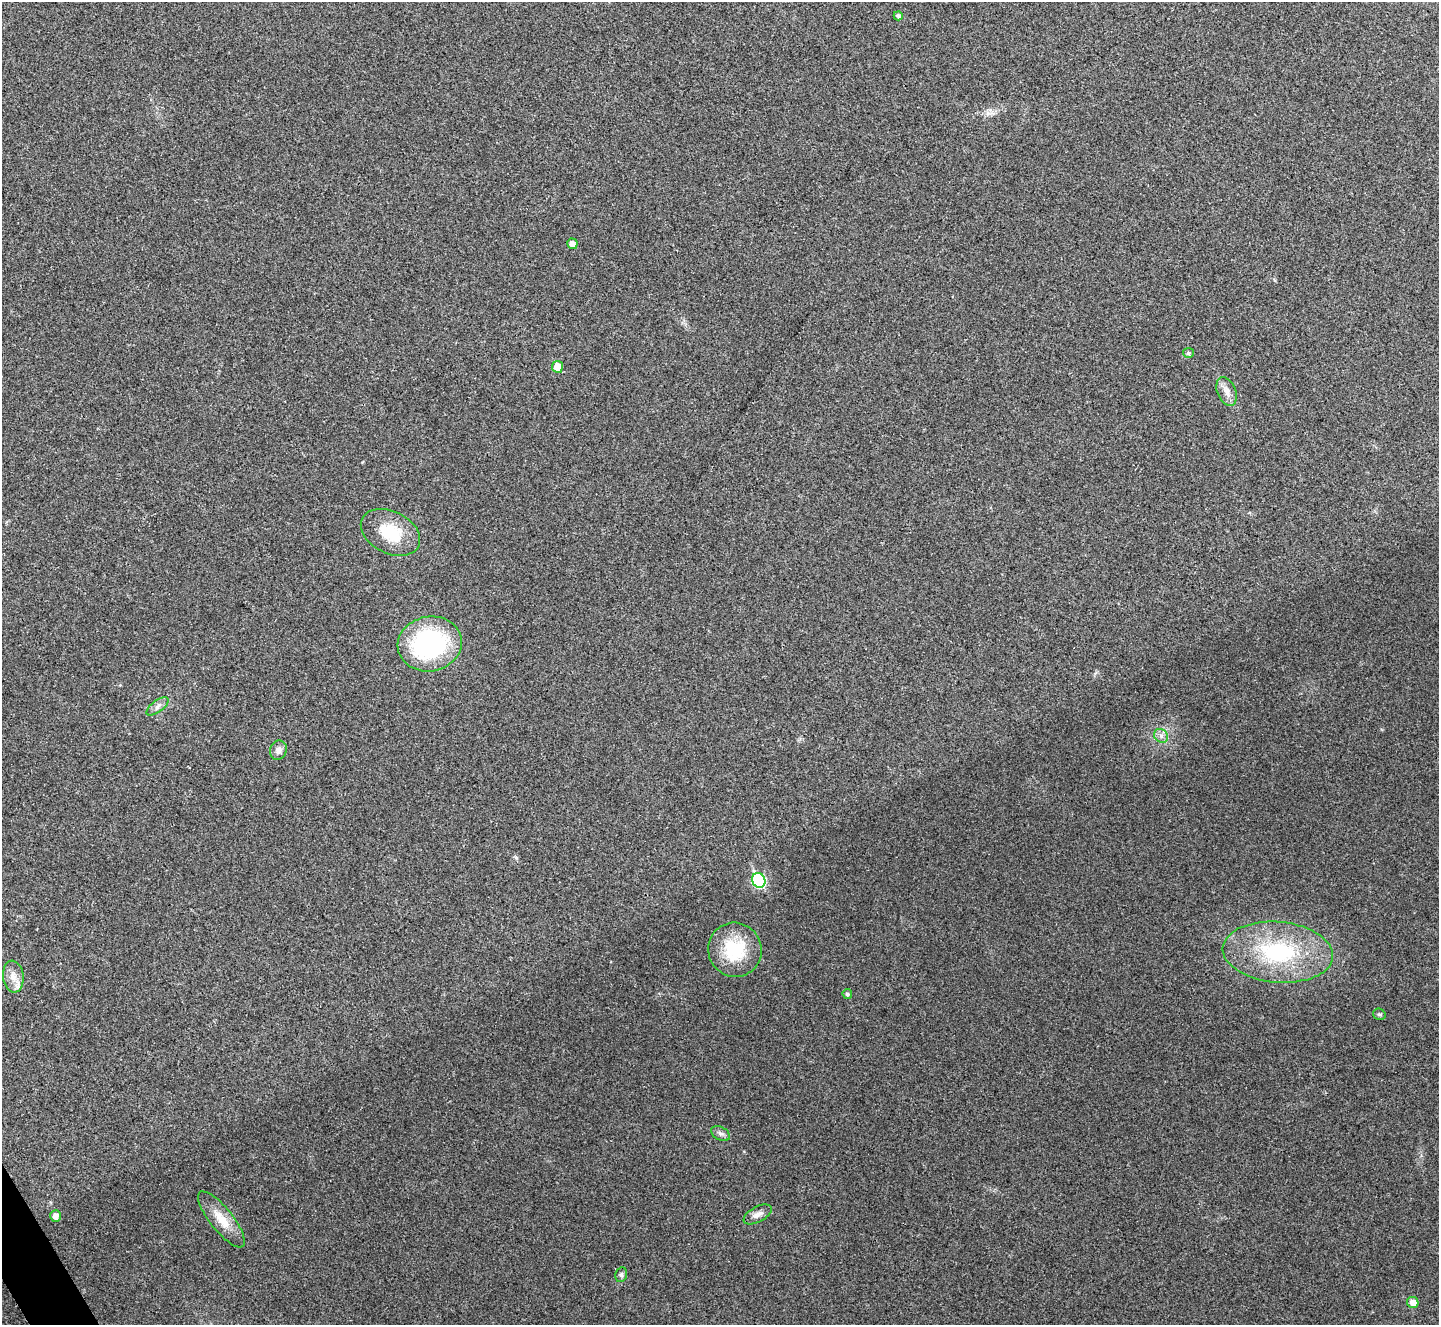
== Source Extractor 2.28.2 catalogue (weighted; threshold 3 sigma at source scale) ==
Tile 7 of 4 x 4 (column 3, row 2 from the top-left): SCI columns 2887-4323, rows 2809-4131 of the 5767 x 5763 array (HDU 1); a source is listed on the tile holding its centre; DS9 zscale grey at full resolution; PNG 1441 x 1327 px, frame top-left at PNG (2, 2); each listed source drawn as its Kron ellipse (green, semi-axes under 4 px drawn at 4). Shown black and unused: <1% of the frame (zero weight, under 3 of 4 exposures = <1% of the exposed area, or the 3 px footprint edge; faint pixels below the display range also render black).
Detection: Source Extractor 2.28.2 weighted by HDU 2 'WHT'; one run over the whole footprint, this tile lists its part. Background 0.0555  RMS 0.0067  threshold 0.0303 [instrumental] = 3 sigma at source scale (4.5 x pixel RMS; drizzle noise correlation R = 1.50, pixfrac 1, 0.05/0.05 arcsec/px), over >= 5 px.
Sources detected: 23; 1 inside a brighter listed object's ellipse — not listed separately; the other 22 listed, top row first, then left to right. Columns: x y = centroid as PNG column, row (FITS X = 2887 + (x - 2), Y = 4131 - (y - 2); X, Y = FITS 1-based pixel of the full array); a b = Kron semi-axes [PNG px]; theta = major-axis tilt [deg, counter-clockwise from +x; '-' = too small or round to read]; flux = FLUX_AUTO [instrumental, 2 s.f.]
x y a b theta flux
898 16 4 4 - 1.9
572 244 5 5 - 4.3
1188 353 5 5 - 1.3
557 367 6 5 - 12
1227 391 15 9 -68 5.1
390 532 31 21 -27 27
430 644 32 27 11 97
158 706 13 6 37 3
1161 736 7 6 - 2.6
278 750 10 8 70 3.8
759 880 8 6 -64 76
735 950 27 26 - 37
1278 952 55 30 -5 77
13 977 16 10 -83 6.9
847 994 5 5 - 1.3
1379 1014 6 5 - 1.3
721 1134 10 6 -29 2.2
758 1214 15 7 28 4.2
56 1216 6 5 - 5
221 1219 35 11 -51 13
621 1275 8 6 78 1.8
1413 1302 6 5 - 5.2